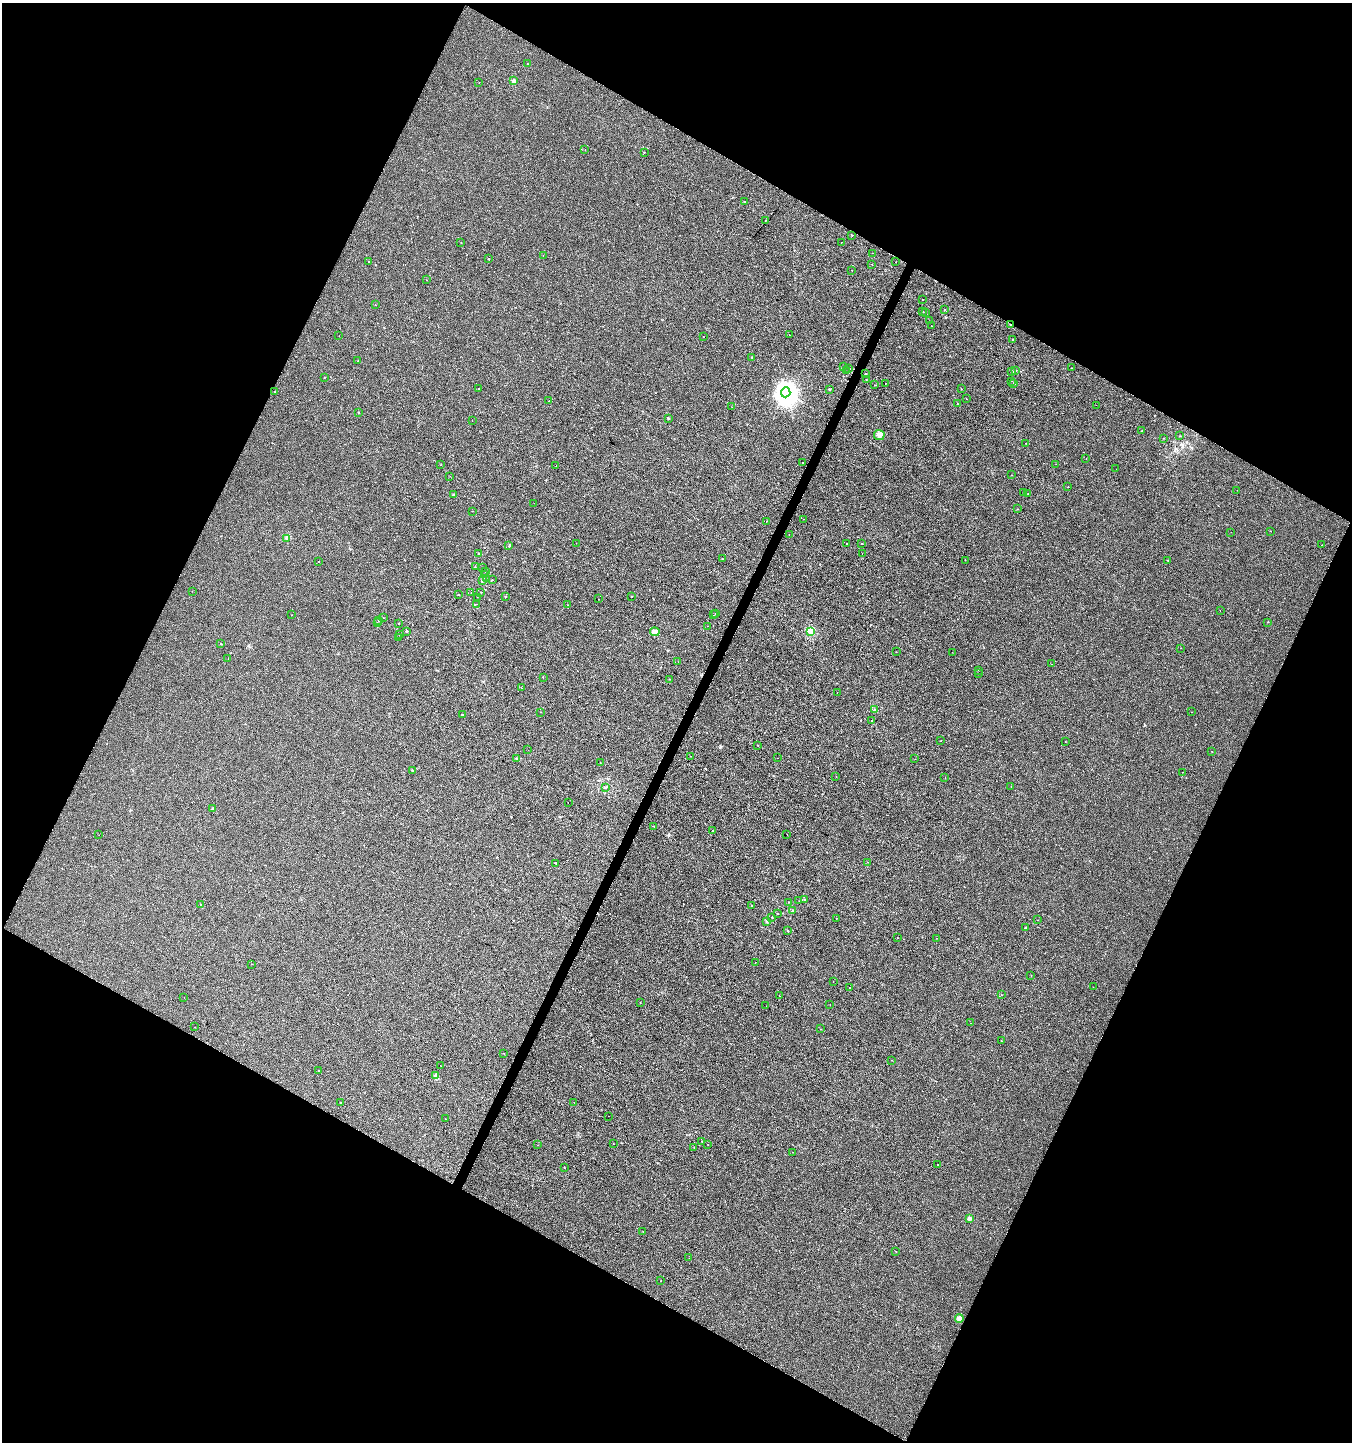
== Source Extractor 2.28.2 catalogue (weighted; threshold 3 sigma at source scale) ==
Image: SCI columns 204-5601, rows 15-5772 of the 5868 x 5772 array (HDU 1 of 3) = the unmasked area's bounding box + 8 px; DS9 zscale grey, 4 x 4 block average (1 PNG px = mean of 4 x 4 image px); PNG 1354 x 1444 px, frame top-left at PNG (2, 3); each listed source drawn as its Kron ellipse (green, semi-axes under 4 px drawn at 4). Shown black and unused: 46% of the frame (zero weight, under 2 of 3 exposures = <1% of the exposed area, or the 3 px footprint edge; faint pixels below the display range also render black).
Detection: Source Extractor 2.28.2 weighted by HDU 2 'WHT'. Background 0.0011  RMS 0.0056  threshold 0.0253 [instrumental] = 3 sigma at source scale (4.5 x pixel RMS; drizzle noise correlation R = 1.50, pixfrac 1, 0.0396/0.0396 arcsec/px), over >= 5 px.
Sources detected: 228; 3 cosmic-ray / hot-pixel residue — neither listed nor drawn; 1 coinciding with a brighter row at this scale — not listed separately; the other 224 listed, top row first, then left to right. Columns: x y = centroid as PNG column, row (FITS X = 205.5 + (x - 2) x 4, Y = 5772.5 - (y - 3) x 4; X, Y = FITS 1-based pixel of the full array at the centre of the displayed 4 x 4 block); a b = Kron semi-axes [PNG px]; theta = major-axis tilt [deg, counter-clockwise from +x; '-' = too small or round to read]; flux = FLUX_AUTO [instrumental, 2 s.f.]
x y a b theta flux
527 63 2 2 - 0.61
514 81 2 2 - 33
479 83 2 2 - 4.6
585 150 2 2 - 0.56
644 152 2 2 - 1.9
744 202 2 2 - 1.2
765 221 2 2 - 2.8
852 235 2 2 - 0.99
461 242 2 2 - 0.59
841 242 2 2 - 1.9
872 253 2 2 - 0.57
543 255 2 2 - 1.3
489 259 2 2 - 3.6
369 262 2 2 - 2.1
896 262 2 2 - 0.89
872 265 2 2 - 0.59
852 270 2 2 - 2
426 280 2 2 - 0.67
922 300 2 2 - 0.97
375 305 2 2 - 0.61
944 310 2 2 - 2.7
923 311 2 2 - 1.3
925 312 2 2 - 0.78
929 321 2 2 - 0.65
1010 324 2 2 - 1.7
931 326 2 2 - 0.95
789 335 2 2 - 0.52
339 336 2 2 - 0.58
704 337 2 2 - 1.1
1013 339 2 2 - 0.43
752 357 2 2 - 1.5
358 361 2 2 - 1.6
844 367 2 2 - 0.74
849 368 2 2 - 1.3
1071 368 2 2 - 1
1016 370 2 2 - 1.8
847 371 2 2 - 0.85
1012 372 2 2 - 4
865 374 2 2 - 2.1
324 377 2 2 - 1.6
866 379 2 2 - 0.96
1012 381 2 2 - 0.6
885 383 2 2 - 0.79
1014 383 2 2 - 2.1
875 385 2 2 - 1.1
478 388 2 2 - 1.5
830 389 2 2 - 4.2
961 389 2 2 - 1.4
275 391 2 2 - 1.1
786 392 5 4 - 3500
966 399 2 2 - 2.1
549 401 2 2 - 0.48
958 404 2 2 - 2.9
1096 405 2 2 - 2
732 407 2 2 - 0.46
359 413 2 2 - 1.6
668 418 2 2 - 5.4
472 421 2 2 - 0.58
1142 431 2 2 - 2.2
879 435 5 5 - 14
1179 436 2 2 - 0.94
1163 438 2 2 - 1.2
1026 443 2 2 - 0.46
1086 458 2 2 - 4.8
803 462 2 2 - 1.5
1056 464 2 2 - 0.57
441 465 2 2 - 0.74
556 466 2 2 - 4.8
1116 469 2 2 - 0.73
1012 475 2 2 - 0.72
450 476 2 2 - 0.68
1068 487 2 2 - 1.5
1237 490 2 2 - 0.62
1024 492 2 2 - 0.91
454 494 2 2 - 5.2
1028 494 2 2 - 0.45
534 503 2 2 - 1.1
1018 509 2 2 - 0.69
472 511 2 2 - 0.81
803 519 2 2 - 2.8
766 522 2 2 - 1.1
1271 531 2 2 - 1.2
1231 532 2 2 - 0.52
789 534 2 2 - 3
287 538 3 2 - 3.9
576 543 2 2 - 2.7
862 543 2 2 - 2.2
847 544 2 2 - 52
1322 545 2 2 - 0.93
509 546 2 2 - 2
479 554 2 2 - 2
862 554 2 2 - 1.9
722 559 2 2 - 0.86
965 560 2 2 - 1.7
1168 560 2 2 - 0.71
319 561 2 2 - 1.9
475 567 2 2 - 0.78
483 568 2 2 - 0.53
486 572 2 2 - 1.7
485 574 2 2 - 1.1
486 579 2 2 - 0.92
492 580 2 2 - 1.4
483 581 2 2 - 5
192 591 2 2 - 0.91
481 592 2 2 - 1.9
471 593 2 2 - 0.43
458 595 2 2 - 3.5
506 596 2 2 - 3.7
632 596 2 2 - 2.2
477 597 2 2 - 0.51
598 599 2 2 - 0.7
477 604 2 2 - 0.67
568 605 2 2 - 0.74
1220 610 2 2 - 3.5
716 614 2 2 - 1.9
292 615 2 2 - 0.87
713 615 2 2 - 0.87
383 617 2 2 - 0.72
378 620 2 2 - 1.5
377 622 2 2 - 0.97
1267 622 2 2 - 0.8
399 623 2 2 - 1.1
708 626 2 2 - 0.69
407 631 2 2 - 5.2
811 631 2 2 - 110
655 632 5 4 - 11
400 635 2 2 - 1.3
398 638 2 2 - 1.1
221 644 2 2 - 3
1181 648 2 2 - 0.41
896 652 2 2 - 0.85
952 652 2 2 - 0.49
228 659 2 2 - 0.8
678 662 2 2 - 2.1
1052 664 2 2 - 0.89
978 670 2 2 - 0.7
979 673 2 2 - 0.65
543 677 2 2 - 1.2
669 679 2 2 - 1.3
522 688 2 2 - 0.81
837 693 2 2 - 5.9
875 710 3 2 - 1.7
541 712 2 2 - 0.68
1192 712 2 2 - 0.78
463 714 2 2 - 1.8
872 720 2 2 - 8.8
941 741 2 2 - 0.57
1065 741 2 2 - 0.69
758 745 2 2 - 0.7
528 750 2 2 - 0.58
1212 752 2 2 - 1.1
691 756 2 2 - 0.96
517 758 2 2 - 3.9
777 758 2 2 - 0.62
915 759 2 2 - 0.5
600 762 2 2 - 0.63
412 770 2 2 - 5.3
1182 772 2 2 - 0.49
836 777 2 2 - 0.67
945 778 2 2 - 2.1
1011 786 2 2 - 0.47
605 787 4 2 - 3.1
568 802 2 2 - 0.65
212 809 3 2 - 2.7
653 826 2 2 - 1
713 831 2 2 - 1.1
787 834 2 2 - 0.72
99 835 2 2 - 1.1
868 862 2 2 - 1
556 863 2 2 - 2.9
805 899 2 2 - 1.2
799 901 2 2 - 0.53
788 902 2 2 - 1.5
200 905 2 2 - 1.2
752 905 2 2 - 2.1
793 911 2 2 - 8.6
778 914 2 2 - 1.1
772 917 2 2 - 0.89
837 918 2 2 - 0.68
1038 920 2 2 - 0.51
767 921 2 2 - 6.7
1025 928 2 2 - 3.7
788 931 2 2 - 3.4
897 938 2 2 - 0.98
936 938 2 2 - 0.68
755 962 2 2 - 0.47
251 964 2 2 - 0.9
1031 975 2 2 - 0.53
833 982 2 2 - 0.5
849 987 2 2 - 1.1
1093 987 2 2 - 0.76
1001 995 2 2 - 1.2
780 996 2 2 - 0.58
184 998 2 2 - 0.47
640 1002 2 2 - 0.77
830 1004 2 2 - 0.56
766 1006 2 2 - 1.7
970 1023 2 2 - 2
195 1027 2 2 - 3.4
821 1029 2 2 - 3.9
1001 1041 2 2 - 0.87
504 1053 2 2 - 0.98
892 1060 2 2 - 0.79
440 1065 2 2 - 0.65
319 1071 2 2 - 1.3
435 1076 2 2 - 2.9
340 1103 2 2 - 4.2
574 1103 2 2 - 2.1
608 1116 2 2 - 0.85
446 1119 2 2 - 7.7
702 1142 2 2 - 0.66
613 1144 2 2 - 1.4
708 1144 2 2 - 1.1
538 1145 2 2 - 0.9
694 1148 2 2 - 0.54
793 1152 2 2 - 0.51
937 1164 2 2 - 1.2
564 1167 2 2 - 1.3
970 1218 2 2 - 30
643 1232 2 2 - 1
896 1251 2 2 - 1.4
689 1258 2 2 - 0.53
661 1281 2 2 - 1.9
959 1318 4 3 - 5.8
Overlapping masked pixels (flux is a lower limit): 1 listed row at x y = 1010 324
Diffuse or blended objects may show on this block-average render without a row.